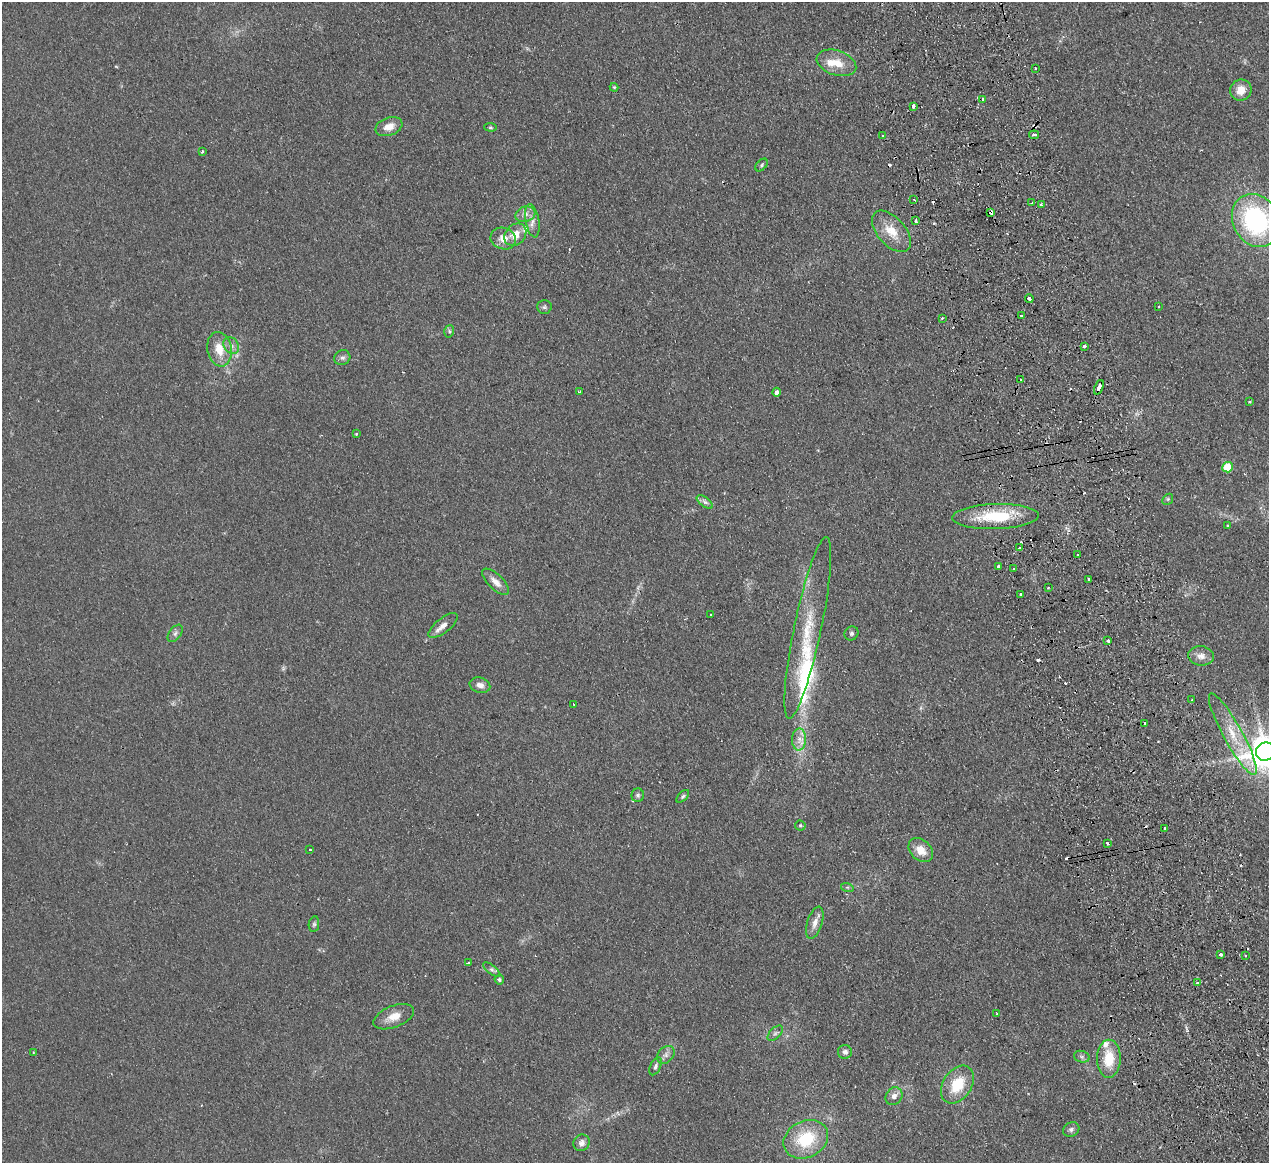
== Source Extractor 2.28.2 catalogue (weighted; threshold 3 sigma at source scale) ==
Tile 6 of 4 x 4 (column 2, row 2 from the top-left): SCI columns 1323-2589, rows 2599-3759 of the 5180 x 5078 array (HDU 1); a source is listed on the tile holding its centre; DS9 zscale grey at full resolution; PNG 1271 x 1165 px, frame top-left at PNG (2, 2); each listed source drawn as its Kron ellipse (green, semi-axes under 4 px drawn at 4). Shown black and unused: <1% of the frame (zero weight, under 2 of 3 exposures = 3% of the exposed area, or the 3 px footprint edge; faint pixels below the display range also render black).
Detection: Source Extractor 2.28.2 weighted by HDU 2 'WHT'; one run over the whole footprint, this tile lists its part. Background 0.107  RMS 0.011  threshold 0.0476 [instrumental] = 3 sigma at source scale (4.5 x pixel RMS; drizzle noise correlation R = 1.50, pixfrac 1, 0.05/0.05 arcsec/px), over >= 5 px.
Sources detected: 118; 15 cosmic-ray / hot-pixel residue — neither listed nor drawn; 7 inside a brighter listed object's ellipse — not listed separately; the other 96 listed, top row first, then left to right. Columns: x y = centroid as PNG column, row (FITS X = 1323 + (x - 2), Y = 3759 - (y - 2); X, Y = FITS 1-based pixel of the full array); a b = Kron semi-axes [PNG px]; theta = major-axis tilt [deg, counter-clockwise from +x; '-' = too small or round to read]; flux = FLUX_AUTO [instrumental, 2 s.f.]
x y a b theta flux
836 63 20 12 -18 18
1035 68 3 3 - 2.1
614 87 4 4 - 1.1
1241 90 11 10 - 13
983 99 4 3 - 1.9
913 106 3 3 - 10
389 127 14 9 19 11
490 127 6 4 -6 1.3
1034 135 5 3 - 7.4
883 136 3 3 - 2.1
202 151 3 3 - 2.2
762 165 7 4 48 2
914 199 3 2 - 0.92
1032 203 3 3 - 1.8
1042 205 4 3 - 4.1
991 213 4 3 - 9.7
525 214 10 7 16 5.4
1256 220 27 22 -62 150
532 221 17 6 -80 7.4
916 221 3 3 - 9.4
891 231 25 14 -48 22
515 235 12 9 46 13
503 238 13 10 -17 11
1029 298 4 3 - 9
544 307 7 6 - 2.3
1158 307 3 2 - 1.2
1021 315 3 3 - 1.9
942 318 3 2 - 1.2
449 331 6 5 - 1.8
231 345 9 7 -58 4.9
1084 346 4 3 - 5.5
219 349 17 12 -80 19
342 358 8 7 - 3.1
1021 380 3 3 - 3.8
1099 387 7 3 67 9.4
579 391 3 2 - 1.2
776 392 4 4 - 3.6
1250 402 3 3 - 1
356 434 4 3 - 0.92
1227 467 5 5 - 37
1168 499 6 4 47 1.6
705 502 9 4 -35 3.4
995 516 43 12 2 51
1228 526 3 2 - 1.2
1020 548 3 3 - 19
1077 555 3 2 - 1.2
998 566 3 3 - 3.7
1014 569 3 3 - 6.3
1089 579 3 2 - 1.5
496 582 17 7 -44 8.4
1048 588 3 2 - 0.98
1020 594 3 3 - 2
710 615 3 2 - 0.85
443 625 18 7 38 7.8
808 628 92 13 78 57
175 633 10 6 53 3.2
851 633 7 6 - 2.5
1108 641 3 3 - 2.9
1201 656 13 9 -7 7.7
480 685 10 7 -16 6
1192 700 3 3 - 4.9
573 704 2 2 - 0.72
1145 723 3 3 - 8
1233 734 46 9 -61 30
799 739 11 7 89 7
1266 752 10 9 - 2000
638 795 7 6 - 2.3
683 796 8 4 45 1.9
800 826 5 4 - 1.4
1165 828 3 3 - 4.5
1107 843 3 3 - 3.1
310 850 3 2 - 0.86
921 850 14 10 -43 14
847 887 6 4 -18 1.5
815 923 17 7 72 8.2
314 924 8 5 80 2
1220 955 3 3 - 4.3
1245 955 2 2 - 1
469 963 3 3 - 3.5
492 970 10 4 -38 2.8
499 979 5 4 - 2
1197 983 4 3 - 1.1
997 1013 4 3 - 1.3
394 1017 21 10 21 13
775 1033 9 5 45 2.8
33 1052 3 2 - 0.81
845 1052 7 7 - 3.8
666 1055 10 7 46 4.4
1082 1057 8 5 -18 2.4
1109 1059 19 12 90 29
655 1066 9 5 64 2.5
957 1085 20 14 56 33
894 1096 9 8 - 5.2
1071 1129 8 7 - 3.1
806 1139 23 18 27 50
582 1143 8 8 - 4.8
Overlapping masked pixels (flux is a lower limit): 2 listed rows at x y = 991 213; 1099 387
Isophote crosses this tile's border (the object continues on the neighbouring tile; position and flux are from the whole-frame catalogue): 2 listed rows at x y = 1256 220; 1266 752